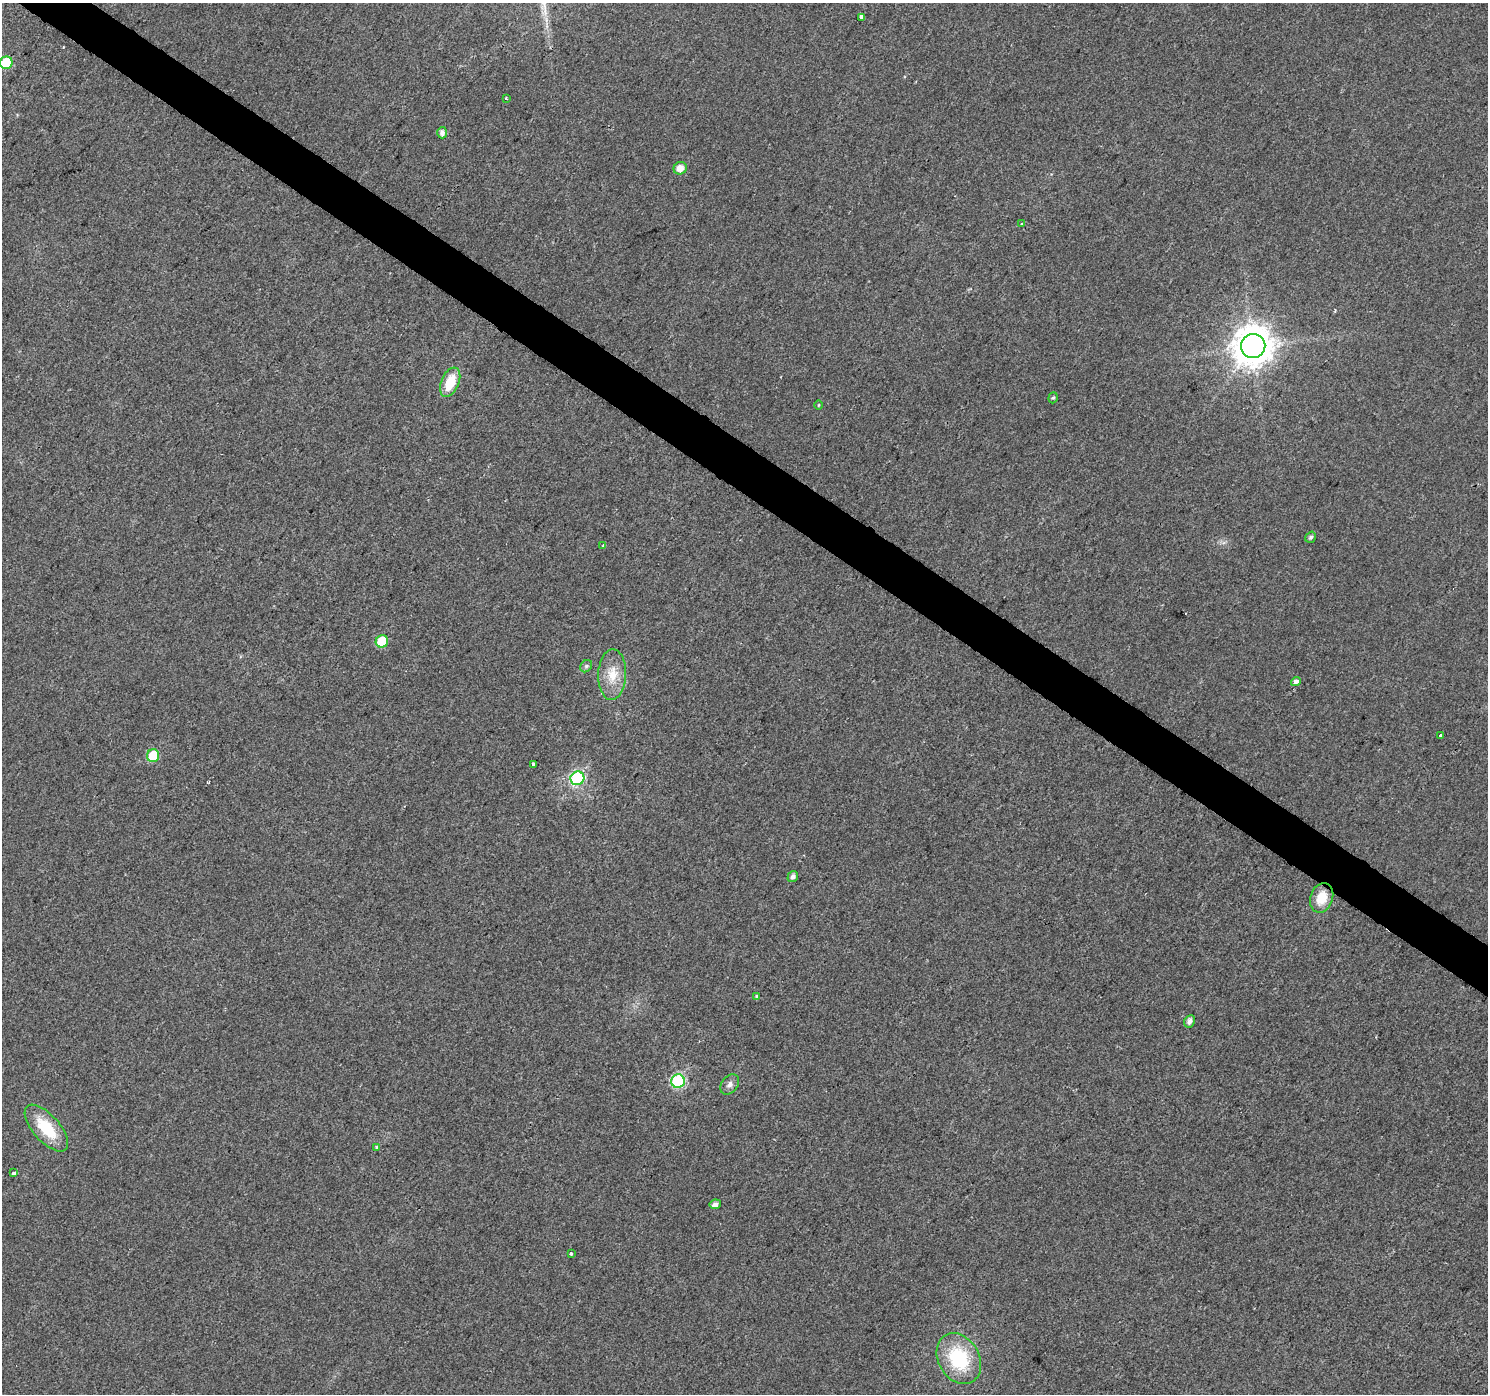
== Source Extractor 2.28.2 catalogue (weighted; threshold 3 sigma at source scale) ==
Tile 11 of 4 x 4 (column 3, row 3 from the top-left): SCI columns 2973-4458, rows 1574-2965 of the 5950 x 5998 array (HDU 1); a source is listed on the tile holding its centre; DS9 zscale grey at full resolution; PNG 1490 x 1396 px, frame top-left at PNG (2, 3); each listed source drawn as its Kron ellipse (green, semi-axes under 4 px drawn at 4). Shown black and unused: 3% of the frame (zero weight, under 2 of 3 exposures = <1% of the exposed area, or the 3 px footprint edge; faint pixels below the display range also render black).
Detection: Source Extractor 2.28.2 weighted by HDU 2 'WHT'; one run over the whole footprint, this tile lists its part. Background 0.00528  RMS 0.0054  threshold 0.0243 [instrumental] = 3 sigma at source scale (4.5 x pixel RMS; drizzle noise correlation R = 1.50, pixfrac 1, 0.0396/0.0396 arcsec/px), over >= 5 px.
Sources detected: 34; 2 cosmic-ray / hot-pixel residue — neither listed nor drawn; the other 32 listed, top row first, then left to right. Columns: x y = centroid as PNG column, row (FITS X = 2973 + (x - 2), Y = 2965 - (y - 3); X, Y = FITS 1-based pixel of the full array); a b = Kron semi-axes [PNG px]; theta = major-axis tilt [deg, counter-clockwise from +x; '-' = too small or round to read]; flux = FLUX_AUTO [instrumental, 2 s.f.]
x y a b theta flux
861 17 3 3 - 6.7
6 63 6 6 - 23
506 98 3 2 - 0.93
442 133 6 5 - 2.7
680 168 7 6 - 5.7
1021 224 3 3 - 4.9
1253 346 12 12 - 1300
450 382 15 9 67 15
1053 398 6 4 71 0.81
818 405 5 3 - 0.44
1311 537 6 5 - 1.4
603 546 4 3 - 0.72
382 641 6 6 - 18
586 666 7 5 47 1.2
612 675 25 14 88 12
1296 681 5 4 - 3.2
1441 735 4 3 - 1.1
153 756 6 6 - 21
533 764 3 3 - 5.3
577 778 7 6 - 67
793 877 6 5 - 2.4
1322 898 15 11 70 11
756 996 3 3 - 0.63
1190 1021 6 5 - 2.7
678 1081 7 6 - 62
730 1084 11 8 51 2.7
46 1128 29 13 -48 22
376 1147 3 3 - 1.3
13 1173 3 3 - 3.1
715 1204 5 5 - 2.3
571 1253 4 3 - 1.2
959 1359 27 20 -59 38
Isophote crosses this tile's border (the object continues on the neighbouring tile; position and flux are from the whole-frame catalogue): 1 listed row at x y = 6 63